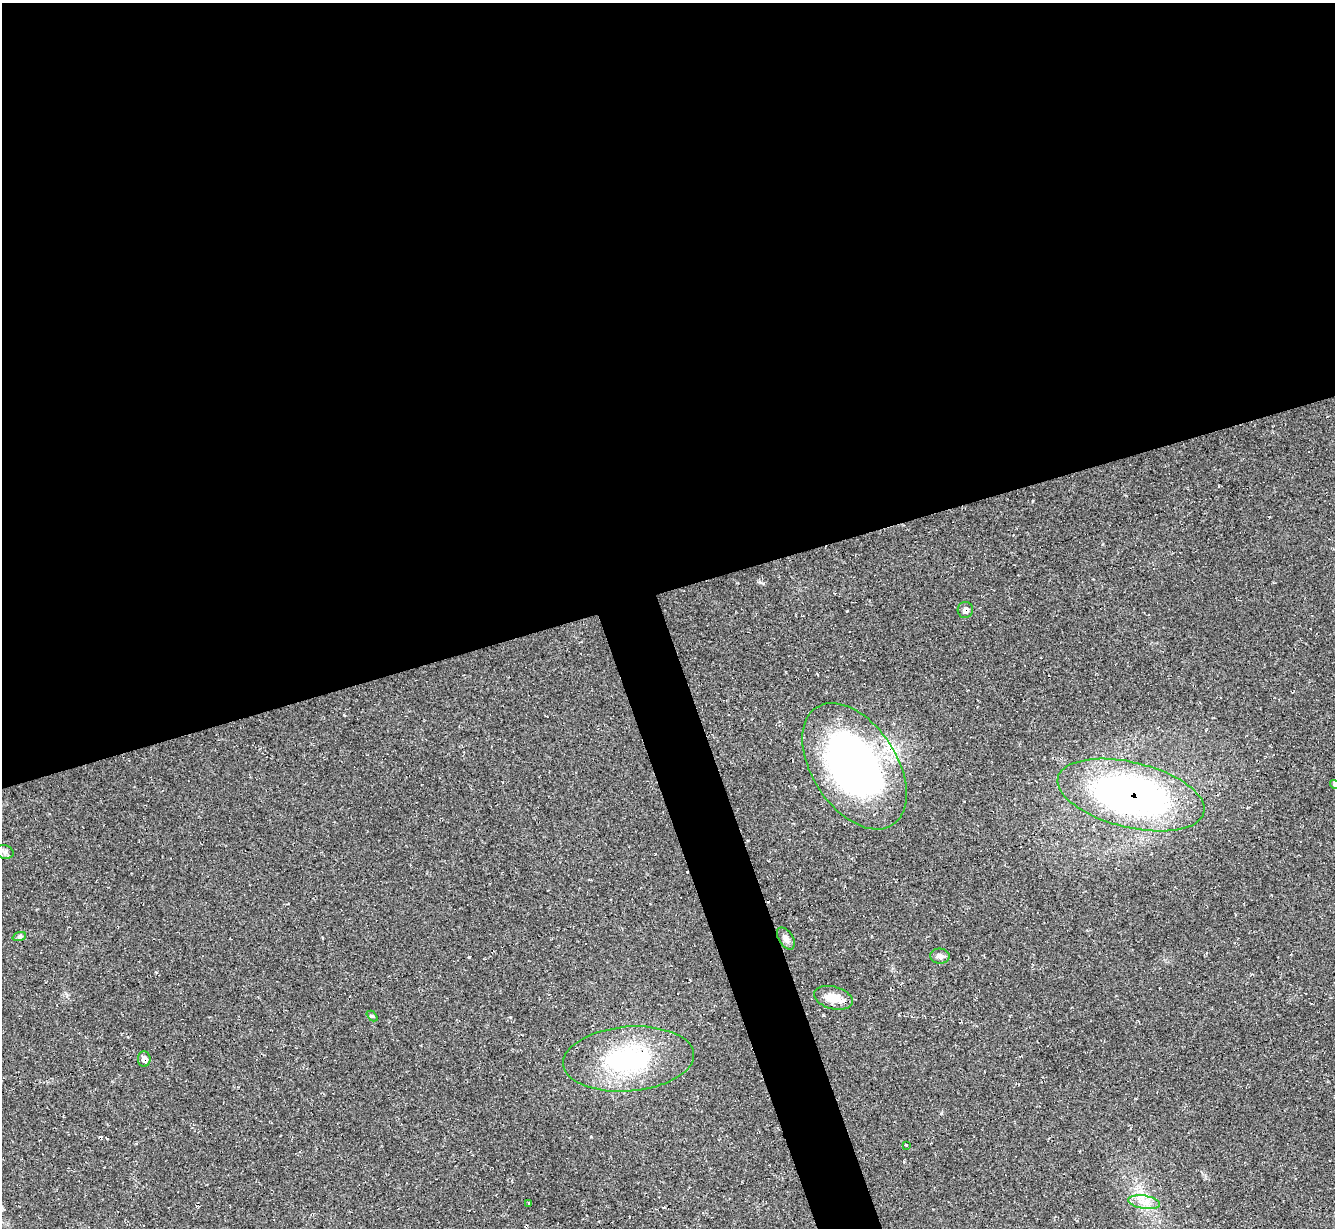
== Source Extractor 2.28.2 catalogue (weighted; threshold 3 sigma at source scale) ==
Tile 2 of 4 x 4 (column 2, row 1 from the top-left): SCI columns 1337-2669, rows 3948-5173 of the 5336 x 5318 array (HDU 1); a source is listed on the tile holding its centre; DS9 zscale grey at full resolution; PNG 1337 x 1230 px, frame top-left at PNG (2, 3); each listed source drawn as its Kron ellipse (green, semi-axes under 4 px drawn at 4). Shown black and unused: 51% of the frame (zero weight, under 2 of 3 exposures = <1% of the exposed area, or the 3 px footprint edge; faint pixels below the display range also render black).
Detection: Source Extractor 2.28.2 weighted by HDU 2 'WHT'; one run over the whole footprint, this tile lists its part. Background 0.0503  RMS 0.0068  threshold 0.0305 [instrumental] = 3 sigma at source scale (4.5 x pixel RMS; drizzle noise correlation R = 1.50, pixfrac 1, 0.05/0.05 arcsec/px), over >= 5 px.
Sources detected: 17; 2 cosmic-ray / hot-pixel residue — neither listed nor drawn; the other 15 listed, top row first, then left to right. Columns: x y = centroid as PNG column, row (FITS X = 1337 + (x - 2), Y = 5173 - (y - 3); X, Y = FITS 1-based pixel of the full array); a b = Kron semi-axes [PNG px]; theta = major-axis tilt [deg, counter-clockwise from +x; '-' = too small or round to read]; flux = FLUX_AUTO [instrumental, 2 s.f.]
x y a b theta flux
965 610 8 7 - 3
854 766 70 42 -57 280
1334 784 4 4 - 1.3
1131 795 75 32 -14 250
5 852 9 6 -15 2.2
19 937 7 4 19 1.2
786 938 12 7 -57 3
940 956 10 7 -3 2.6
833 998 20 11 -15 9.7
372 1016 6 4 -43 0.91
144 1059 8 6 -90 3.4
628 1059 66 32 5 78
906 1145 3 3 - 2.8
1144 1202 16 6 -9 5.7
529 1203 3 3 - 0.88
Overlapping masked pixels (flux is a lower limit): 3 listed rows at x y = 965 610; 1131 795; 144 1059
Isophote crosses this tile's border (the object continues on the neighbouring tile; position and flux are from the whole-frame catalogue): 1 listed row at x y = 1334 784
Unlisted compact peaks at least as high as the median listed source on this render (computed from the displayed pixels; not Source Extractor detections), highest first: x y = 763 583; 847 611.